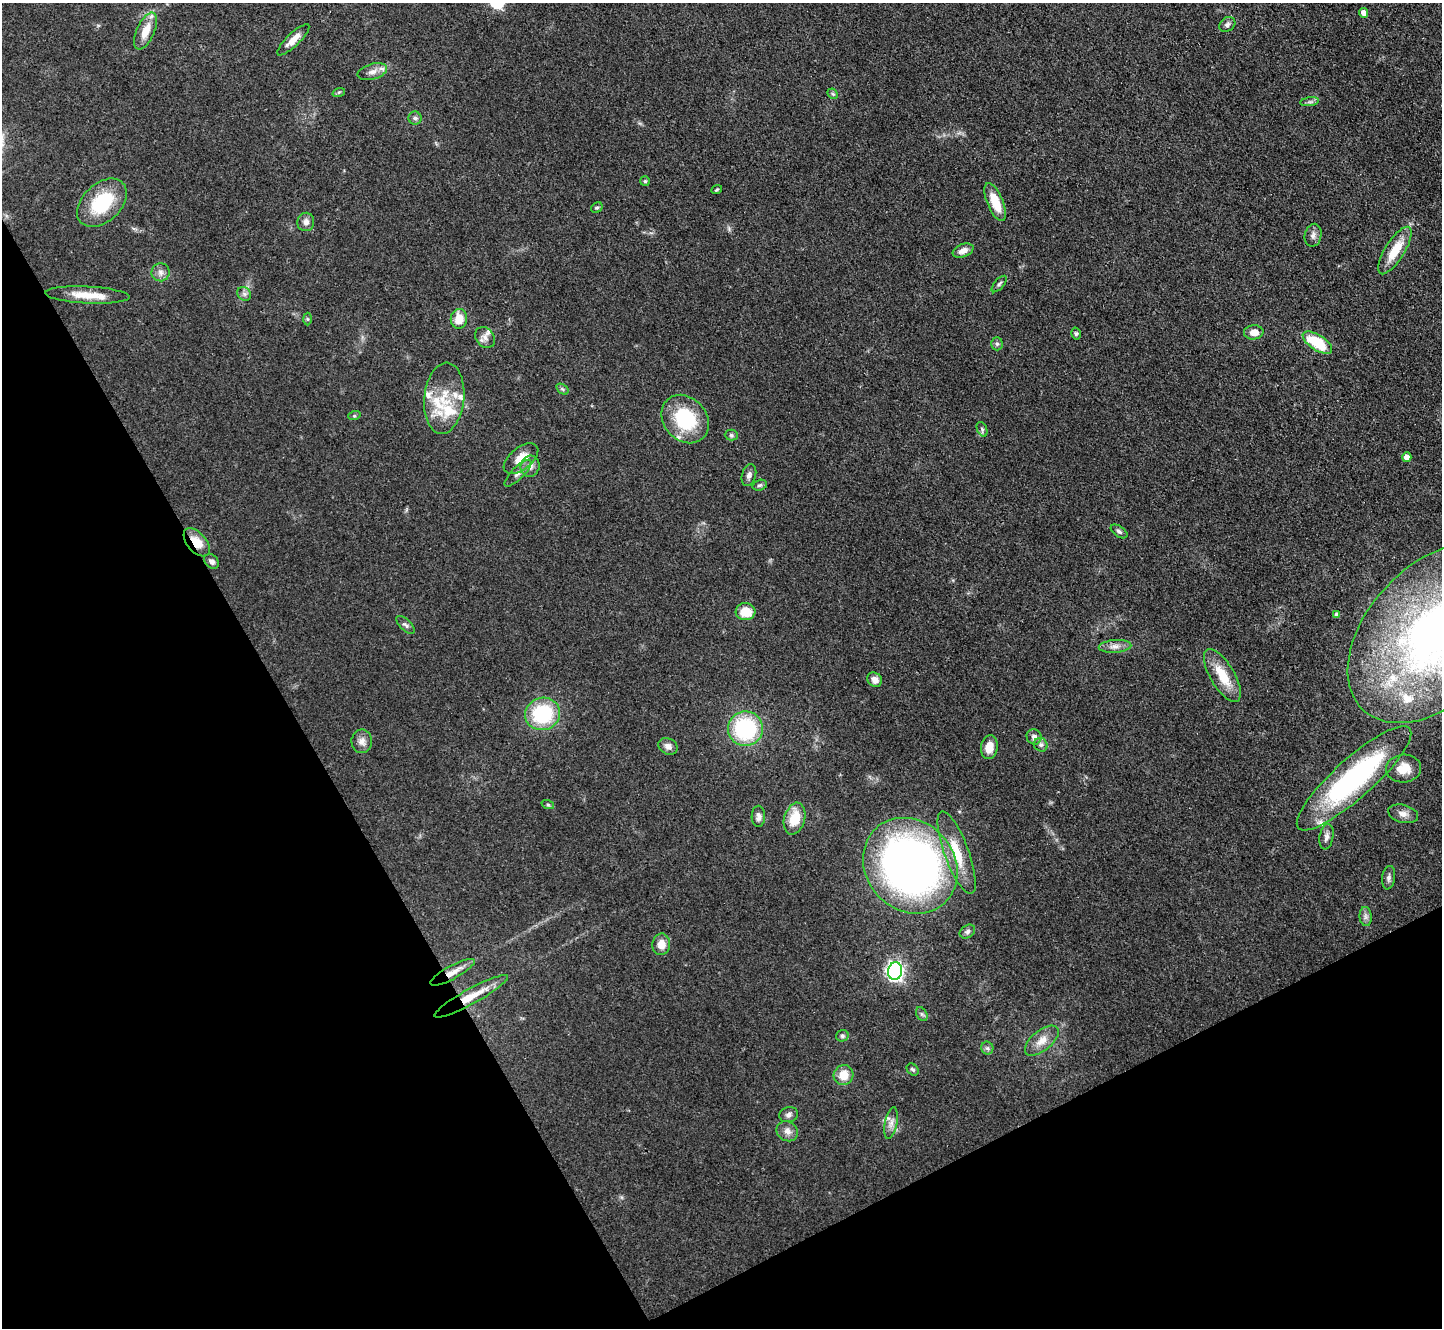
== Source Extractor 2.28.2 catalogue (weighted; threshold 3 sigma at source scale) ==
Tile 14 of 4 x 4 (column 2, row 4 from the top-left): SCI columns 1443-2882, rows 156-1481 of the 5764 x 5754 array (HDU 1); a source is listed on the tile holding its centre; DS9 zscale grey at full resolution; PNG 1444 x 1330 px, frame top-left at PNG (2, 3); each listed source drawn as its Kron ellipse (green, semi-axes under 4 px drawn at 4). Shown black and unused: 28% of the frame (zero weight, under 3 of 4 exposures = <1% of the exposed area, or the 3 px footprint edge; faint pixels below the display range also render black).
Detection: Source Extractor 2.28.2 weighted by HDU 2 'WHT'; one run over the whole footprint, this tile lists its part. Background 0.0479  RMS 0.0057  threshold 0.0258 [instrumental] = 3 sigma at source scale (4.5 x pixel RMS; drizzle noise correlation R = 1.50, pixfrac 1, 0.05/0.05 arcsec/px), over >= 5 px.
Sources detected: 90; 7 inside a brighter listed object's ellipse — not listed separately; the other 83 listed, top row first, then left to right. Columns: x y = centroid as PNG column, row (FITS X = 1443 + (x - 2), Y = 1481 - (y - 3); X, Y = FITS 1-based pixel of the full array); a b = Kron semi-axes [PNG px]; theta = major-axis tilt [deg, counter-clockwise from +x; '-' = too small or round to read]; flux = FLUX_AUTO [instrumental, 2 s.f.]
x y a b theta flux
1363 13 5 4 - 4.1
1227 24 9 6 36 1.9
146 31 20 9 66 9.9
293 40 21 6 44 5.8
372 72 15 7 15 3.8
339 92 6 4 18 0.82
833 94 6 4 -44 0.9
1310 102 9 4 8 1.5
415 118 6 6 - 1.4
645 181 5 5 - 0.82
717 190 5 3 - 0.71
995 202 20 8 -67 13
102 203 29 19 43 32
597 208 6 5 - 0.97
306 222 9 8 - 2.9
1313 235 11 8 78 2.6
1395 250 27 9 58 14
963 251 11 6 21 3.9
161 272 9 9 - 2.8
999 284 10 4 49 1.3
244 294 7 6 - 1.7
87 295 42 8 -3 12
307 319 6 4 -89 0.78
459 319 10 8 84 9.2
1254 332 10 7 4 5.2
1076 334 6 4 -76 0.98
485 338 11 9 -51 3.3
1317 343 17 7 -33 26
997 344 6 5 - 1.3
562 389 7 4 -35 1
444 398 35 20 84 24
354 416 6 4 18 0.76
685 419 26 21 -48 37
982 429 7 5 -66 1.2
731 435 6 5 - 1.1
1407 457 4 4 - 4.9
521 459 20 11 38 9.2
530 466 11 9 72 3.8
518 473 18 6 45 3.3
749 475 11 7 73 2.2
760 485 7 5 17 1.1
1119 531 9 5 -33 1.5
197 542 17 9 -49 9.4
212 561 8 6 -42 2.2
745 612 10 8 -3 11
1336 614 4 4 - 1.5
405 625 11 5 -44 1.7
1435 633 106 67 47 340
1115 646 16 6 4 3.7
1222 675 30 12 -59 16
875 680 8 7 - 4.1
543 714 17 16 - 40
745 729 17 17 - 55
1034 737 8 7 - 2.8
362 741 12 10 88 3.9
1041 745 7 6 - 1.8
668 746 10 8 -30 3.2
989 747 12 8 79 6.6
1404 769 17 14 5 9.9
1354 778 75 19 42 110
548 805 6 4 -19 0.86
1403 814 15 9 -14 4.1
758 816 10 6 89 2.5
794 819 16 10 74 14
1326 837 13 7 79 2.6
957 852 44 12 -70 18
910 866 51 44 -48 300
1389 878 12 6 82 2.1
1366 917 9 6 -84 2.1
967 932 8 6 35 1.7
661 944 11 9 86 6.1
895 971 8 7 - 230
452 972 25 6 28 6.4
471 996 42 7 29 13
922 1014 7 5 -59 1.3
842 1036 6 5 - 1.1
1042 1041 20 10 39 7.3
987 1048 6 6 - 1.4
913 1069 7 5 -42 1.3
843 1075 10 9 - 8.4
789 1115 10 7 13 2.1
891 1123 16 6 78 3.7
787 1131 11 9 -31 3.7
Overlapping masked pixels (flux is a lower limit): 3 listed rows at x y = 197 542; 452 972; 471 996
Isophote crosses this tile's border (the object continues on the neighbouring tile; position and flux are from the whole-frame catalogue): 1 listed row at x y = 1435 633